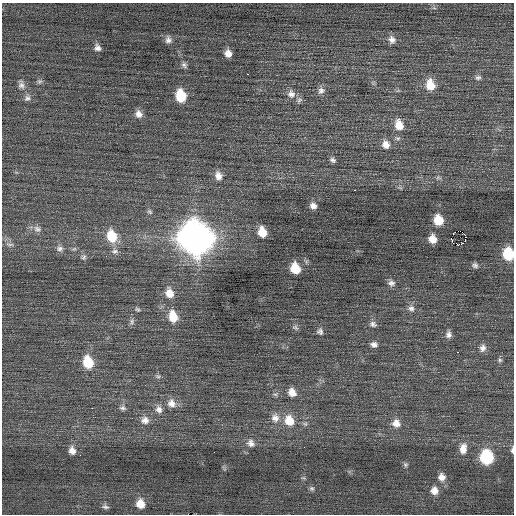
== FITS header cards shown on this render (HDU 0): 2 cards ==
NAXIS1  =                  512 / Axis length
NAXIS2  =                  512 / Axis length

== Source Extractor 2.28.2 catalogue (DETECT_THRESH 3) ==
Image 512 x 512 px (HDU 0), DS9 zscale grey, 1 PNG px = 1 image px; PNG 516 x 516 px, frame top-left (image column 1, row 512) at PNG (2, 3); no overlay
Background 0.076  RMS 0.71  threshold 2.12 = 3 sigma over >= 5 px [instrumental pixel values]
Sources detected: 81; all 81 listed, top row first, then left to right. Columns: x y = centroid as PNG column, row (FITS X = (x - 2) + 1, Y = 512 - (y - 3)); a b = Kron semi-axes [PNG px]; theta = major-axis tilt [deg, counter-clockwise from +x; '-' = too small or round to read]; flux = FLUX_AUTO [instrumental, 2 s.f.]
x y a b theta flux
168 40 10 8 -84 220
392 40 11 9 -64 290
97 48 8 7 - 220
228 53 7 6 - 340
184 65 9 7 -48 140
247 74 2 2 - 200
478 77 8 7 - 140
39 81 7 7 - 110
21 84 14 8 -77 260
430 85 12 9 -79 840
321 90 10 9 - 230
291 94 11 10 - 320
181 96 11 8 -77 1500
27 98 9 7 59 180
299 100 8 6 58 140
138 114 10 9 - 310
399 125 14 10 -75 700
386 144 11 10 - 390
333 160 8 6 -31 140
218 176 11 8 -73 360
438 177 8 5 -17 96
354 190 3 2 - 390
313 206 9 7 -32 260
150 212 8 6 -44 120
438 220 10 8 -66 970
37 229 12 9 -24 290
458 231 3 2 - 470
262 232 10 7 -71 790
465 235 3 2 - 420
112 236 15 11 -72 1200
195 238 15 14 - 75000
432 239 8 7 - 500
451 240 3 2 - 180
461 243 3 2 - 24
10 244 13 5 -7 150
458 245 3 2 - 160
60 249 10 9 - 240
115 251 10 8 -24 240
508 254 10 8 -78 2000
83 257 8 8 - 150
475 265 8 7 - 150
295 268 11 9 -65 1000
391 283 10 9 - 210
170 293 12 9 -72 530
411 308 10 9 - 240
137 309 8 5 -19 93
173 316 13 10 -75 860
132 321 10 6 89 140
373 324 10 7 -25 180
295 327 9 6 -34 120
320 331 9 8 - 170
448 334 10 8 -84 220
374 344 9 6 -18 200
483 348 10 8 72 230
458 352 2 2 - 400
500 360 7 5 -2 89
88 362 12 9 -75 1500
158 376 8 6 -2 120
292 392 11 9 -55 440
171 403 13 12 - 450
92 408 2 2 - 94
123 408 9 6 -15 150
159 409 11 9 -70 300
275 418 13 12 - 440
145 420 12 11 - 360
289 421 13 11 -66 920
396 423 11 10 - 440
305 424 8 5 -28 110
251 443 11 9 -47 300
463 449 13 8 83 490
512 450 9 4 88 130
72 451 9 7 -69 310
80 455 2 2 - 23
487 457 10 9 - 3800
405 464 7 6 - 97
224 468 8 3 -58 66
441 477 11 9 -77 350
312 489 7 6 - 110
434 490 10 9 - 390
140 504 10 9 - 600
105 507 9 6 -20 150
At the frame edge (FLAGS 8, measured only in part): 2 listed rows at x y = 508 254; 512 450